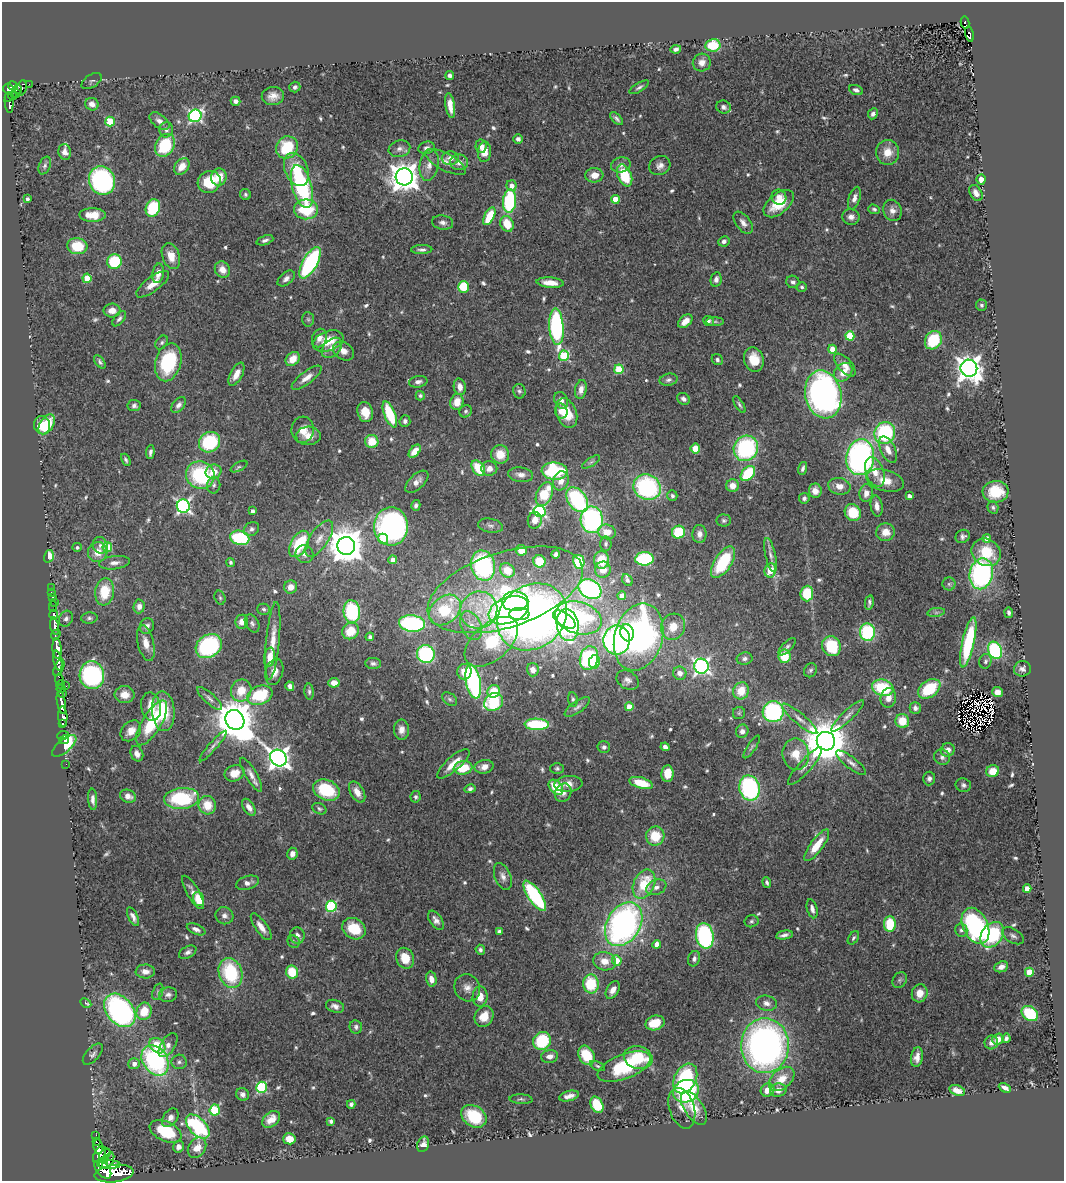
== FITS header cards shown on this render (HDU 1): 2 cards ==
NAXIS1  =                 1062
NAXIS2  =                 1179

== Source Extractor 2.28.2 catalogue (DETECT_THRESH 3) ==
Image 1062 x 1179 px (HDU 1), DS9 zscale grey, 1 PNG px = 1 image px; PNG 1066 x 1183 px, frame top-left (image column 1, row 1179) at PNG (2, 2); each listed source drawn as its Kron ellipse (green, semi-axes under 4 px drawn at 4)
Background 1.08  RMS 0.044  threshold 0.131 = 3 sigma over >= 5 px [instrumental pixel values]
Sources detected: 654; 5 with non-positive FLUX_AUTO (blend fragments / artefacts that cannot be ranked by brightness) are neither listed nor drawn; of the other 649, the 500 brightest by FLUX_AUTO listed and drawn (149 fainter detections omitted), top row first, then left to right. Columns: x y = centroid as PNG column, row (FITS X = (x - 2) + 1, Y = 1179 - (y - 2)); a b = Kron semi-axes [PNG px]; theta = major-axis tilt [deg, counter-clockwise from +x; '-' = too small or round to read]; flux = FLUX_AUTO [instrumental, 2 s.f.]
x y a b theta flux
965 23 6 3 -78 92
969 34 8 3 -78 32
713 45 7 6 - 97
676 49 5 4 - 10
702 62 9 9 - 19
450 75 4 4 - 8
92 81 11 6 33 7.3
29 84 2 2 - 6.2
13 86 5 4 - 330
295 87 5 5 - 8.5
639 87 11 4 31 7.8
21 88 8 5 68 230
8 89 5 5 - 260
17 89 5 3 - 150
856 90 7 4 -21 11
16 93 3 3 - 65
13 96 4 3 - 79
273 96 11 9 3 27
9 98 4 3 - 56
235 101 5 4 - 11
9 103 10 3 -85 110
92 104 7 6 - 18
450 106 12 5 -81 30
723 107 7 6 - 10
873 114 6 5 - 11
195 116 6 6 - 670
617 119 8 3 -45 8.9
159 121 11 6 -37 17
110 122 5 4 - 150
166 130 8 7 - 13
518 139 5 5 - 9.6
165 145 12 9 61 170
481 146 7 5 84 18
287 147 11 10 - 130
427 148 8 6 17 12
399 149 11 8 16 15
65 152 8 6 -77 15
485 152 10 6 86 41
887 152 12 11 - 46
450 158 8 6 4 20
445 162 23 8 -28 30
459 162 9 8 - 23
429 165 16 9 78 25
621 165 10 7 13 14
45 166 9 5 66 8.6
660 166 11 9 27 18
182 167 9 6 52 33
296 169 17 11 -67 85
594 175 9 7 6 31
625 175 11 6 -67 130
219 177 8 7 - 41
404 177 8 8 - 4400
981 179 5 4 - 26
102 180 14 13 - 490
209 182 12 10 34 97
302 186 22 9 -74 360
512 186 5 5 - 23
976 193 9 5 -59 20
245 195 6 5 - 6.7
779 197 8 7 - 20
854 198 12 5 72 15
27 199 3 3 - 7.5
615 199 4 4 - 69
509 201 12 6 83 260
779 204 18 10 39 81
153 208 9 7 69 160
306 209 12 10 -1 150
874 209 6 4 -19 5.9
892 210 11 9 -71 19
93 215 13 7 -1 45
489 216 9 5 63 100
851 217 8 8 - 16
443 223 10 7 -9 13
743 223 13 7 -52 18
507 224 8 6 -65 65
265 240 9 4 19 9.6
724 241 5 5 - 11
77 246 10 8 -6 89
422 250 10 4 2 10
171 256 13 8 -71 39
114 261 7 7 - 150
310 263 17 7 60 420
222 270 8 7 - 26
158 273 10 5 81 23
87 278 4 4 - 84
286 279 10 6 40 14
716 279 7 5 78 11
793 282 7 6 - 8.4
550 283 13 5 -5 36
153 284 19 7 37 35
463 287 6 5 - 140
802 287 5 4 - 6
981 305 5 5 - 6.3
112 311 8 7 - 26
119 319 9 5 50 9.2
308 319 7 6 - 7
685 321 8 5 43 32
709 321 5 5 - 7.1
715 322 9 4 0 6.3
556 327 18 7 -86 470
850 336 4 4 - 140
319 338 9 7 68 21
933 340 10 8 56 140
328 341 16 10 20 61
162 343 7 5 52 6.9
332 348 12 8 45 20
832 349 4 4 - 37
343 351 11 8 -36 23
564 356 5 5 - 200
293 359 8 6 45 42
754 359 12 9 -73 60
717 360 6 5 - 7.8
100 362 8 4 -53 7.3
168 362 19 12 75 210
845 365 14 7 -48 30
969 368 8 8 - 3500
619 369 5 4 - 160
843 372 10 8 47 40
236 374 13 6 62 30
307 378 18 6 38 28
668 380 9 6 13 9.8
418 382 9 5 9 13
460 387 8 6 -79 22
581 389 9 5 80 21
519 391 7 6 - 7.1
823 394 24 18 -77 1200
420 396 5 4 - 5.9
683 399 6 5 - 11
561 400 9 6 -64 15
457 402 8 6 77 40
134 405 6 5 - 9.1
179 405 9 5 50 13
739 405 9 4 -58 6.5
466 411 6 6 - 6.5
561 411 7 6 - 23
365 412 10 7 -76 41
566 413 15 10 -71 71
390 414 14 5 -68 150
405 421 6 5 - 9.8
47 424 11 6 58 86
42 425 9 8 - 84
303 430 13 11 84 39
885 433 11 10 - 280
308 436 12 9 3 29
372 441 6 6 - 73
210 442 11 10 - 190
746 448 13 12 - 350
695 449 5 5 - 52
888 450 14 7 -64 28
415 451 7 4 51 37
150 452 7 3 84 9.7
500 454 9 9 - 55
860 457 18 14 82 900
126 460 6 4 -63 6.6
591 462 10 4 32 7.9
239 467 9 4 28 6.4
478 468 8 6 -54 96
489 468 8 7 - 24
803 468 7 4 74 8.6
555 471 13 8 -4 290
214 472 8 7 - 36
875 472 15 9 -70 39
748 474 9 6 48 150
200 475 14 13 - 250
521 475 12 7 -7 19
561 481 10 7 71 28
885 481 19 10 -15 52
417 482 14 7 42 21
214 485 8 6 81 8.8
732 486 6 6 - 29
839 486 11 8 -11 26
647 487 14 12 -28 440
815 491 7 6 - 23
996 492 13 10 4 96
866 493 9 6 79 22
544 494 12 7 65 130
672 496 5 5 - 7.1
909 496 4 4 - 12
804 498 5 5 - 9.3
577 500 14 9 -54 310
416 505 5 4 - 8.3
183 506 7 6 - 790
877 506 10 6 -81 20
993 507 6 5 - 6.4
252 511 4 3 - 11
540 511 6 5 - 530
853 512 9 8 - 98
535 520 8 7 - 21
592 520 13 11 -87 470
724 520 7 6 - 7
391 526 19 17 88 810
490 526 12 7 -11 11
251 529 8 6 33 11
607 532 9 7 -13 36
678 532 6 6 - 130
885 532 9 9 - 38
699 534 9 7 90 19
963 536 7 6 - 10
240 538 10 7 -14 210
987 538 4 4 - 22
319 539 21 9 56 34
383 539 5 5 - 39
299 544 14 8 60 150
606 544 7 5 87 7
100 545 8 7 - 14
346 546 9 9 - 8000
77 547 5 4 - 7.5
107 547 5 5 - 100
521 550 6 5 - 28
98 552 10 9 - 40
986 552 15 13 -31 100
305 554 9 8 - 16
556 554 4 4 - 11
770 555 17 5 -77 16
49 556 6 4 74 55
644 559 9 6 2 270
393 560 4 4 - 23
602 560 8 7 - 63
539 561 6 6 - 68
230 562 4 4 - 7.3
579 562 7 5 -78 130
723 562 18 8 57 180
115 563 15 6 7 19
483 565 15 12 -75 390
507 570 8 6 -46 56
603 570 8 8 - 31
770 570 7 5 78 69
981 574 15 11 79 580
627 580 6 5 - 8.8
949 584 6 6 - 6.8
51 587 2 2 - 11
291 587 6 6 - 26
590 589 12 9 -30 480
505 590 81 37 18 490
105 592 13 9 82 86
51 593 3 2 - 17
807 594 8 6 84 110
622 596 4 4 - 37
52 597 3 3 - 58
220 598 7 5 -73 6
515 601 13 10 1 200
54 602 2 2 - 10
869 603 7 3 79 7.8
139 606 7 5 86 19
53 607 5 2 - 130
264 609 6 5 - 6.6
445 610 18 13 42 180
479 610 19 18 - 98
508 610 21 13 20 660
352 612 11 8 -82 250
936 612 9 4 8 8.1
1009 613 5 3 - 8.4
519 614 10 6 -1 250
53 615 5 4 - 180
532 617 37 31 38 1900
89 618 8 5 4 8
578 618 24 16 -16 460
66 619 8 6 61 10
564 620 13 6 -34 330
242 622 7 6 - 23
252 623 9 6 -61 9
412 623 13 8 -5 390
568 625 16 11 -82 460
55 626 9 4 -81 910
147 626 8 7 - 12
471 626 15 10 -65 36
673 627 13 11 65 55
351 631 9 7 41 68
867 632 8 7 - 230
627 633 9 6 -76 140
56 635 5 3 - 410
370 637 4 4 - 7.4
639 637 34 24 74 960
617 640 15 13 89 780
273 641 39 6 85 54
491 642 32 18 41 330
968 642 26 6 77 260
146 643 18 8 -77 33
209 646 14 11 35 350
831 646 10 9 - 140
787 647 11 5 46 7.8
57 649 10 4 -87 1500
995 650 9 6 -67 290
426 654 9 8 - 300
784 656 6 6 - 90
270 657 9 5 81 43
589 658 12 9 75 290
744 659 8 6 10 10
58 660 10 4 -79 410
985 661 7 6 - 8.7
594 662 7 5 79 86
373 663 8 5 -3 8
701 666 7 7 - 860
59 668 9 4 66 380
1022 669 8 7 - 13
533 670 6 6 - 19
810 670 7 6 - 7
274 672 13 8 75 26
464 672 8 7 - 41
680 673 7 6 - 23
92 675 14 12 -84 470
59 679 5 3 - 190
628 680 12 8 -33 15
473 682 17 7 -79 490
334 683 5 5 - 23
60 685 4 3 - 60
66 686 2 2 - 12
290 686 5 4 - 12
883 688 11 8 -15 180
61 689 4 3 - 99
929 689 12 8 36 140
241 691 11 10 - 58
494 691 6 6 - 76
741 691 9 7 65 59
309 692 8 4 -85 7
998 692 5 5 - 22
63 693 3 3 - 110
125 694 10 8 -3 31
260 695 13 9 21 140
210 698 16 5 -43 12
888 698 10 7 79 29
450 699 8 5 -40 6.3
573 699 7 5 -83 5.9
61 702 12 3 -80 1300
494 702 10 8 35 210
151 707 14 10 -79 49
577 707 15 5 35 13
629 707 4 4 - 49
915 708 6 5 - 12
163 711 20 11 -85 110
773 712 10 10 - 390
739 713 6 6 - 6.1
63 716 10 4 -87 630
848 716 22 5 44 17
800 719 22 5 -40 23
235 720 10 9 - 11000
902 721 7 6 - 56
152 723 25 9 59 160
63 724 3 3 - 34
537 724 12 5 -2 210
401 730 10 7 -87 23
131 731 12 8 46 30
742 731 7 6 - 13
63 735 6 3 8 29
64 740 5 4 - 100
826 741 9 9 - 14000
64 746 15 6 40 61
213 746 20 4 49 13
604 747 6 6 - 9.6
665 747 5 4 - 12
752 747 13 4 56 6.5
948 750 7 6 - 16
137 754 8 6 -67 18
796 754 16 13 -82 57
942 757 8 7 - 10
278 758 9 7 -45 2300
851 763 18 6 -38 18
66 764 2 2 - 11
453 764 21 7 41 45
805 766 24 6 48 21
484 767 9 6 12 22
463 768 9 6 9 82
557 768 7 5 0 6.5
993 771 6 6 - 47
234 773 10 8 21 42
668 774 8 6 87 52
251 775 19 5 -59 20
929 778 7 6 - 11
641 783 12 5 -16 82
568 784 14 8 5 26
963 785 8 6 -22 9.2
556 787 9 6 -50 98
749 788 13 10 -77 390
470 789 6 4 15 8.6
326 790 14 10 -23 160
357 792 11 6 -59 31
563 793 9 8 - 15
128 796 8 6 -22 20
416 797 6 5 - 6.9
182 798 17 10 6 220
93 799 10 4 -86 14
207 805 9 8 - 58
249 807 9 5 -57 19
319 809 7 5 -25 6.3
655 836 9 9 - 79
817 845 19 6 53 61
292 854 6 5 - 19
503 876 14 8 -68 18
767 882 5 3 - 6.7
248 883 12 6 17 18
644 884 15 10 65 120
656 887 10 7 24 16
1027 889 4 4 - 39
193 892 19 6 -60 22
535 896 17 6 -55 390
199 899 7 5 -72 73
331 906 5 5 - 290
812 909 9 5 -75 14
224 916 9 8 - 16
133 917 10 4 -64 13
436 920 11 6 -54 14
751 921 7 6 - 6.4
624 924 23 16 59 1100
890 924 8 6 -90 120
975 926 19 12 -64 470
261 927 16 6 -55 28
196 929 10 5 -23 13
354 929 12 10 -35 84
961 930 6 6 - 11
499 931 4 4 - 7.8
784 935 8 4 11 11
992 935 14 10 53 270
297 936 8 7 - 14
705 936 13 9 -79 440
1013 936 12 7 -31 12
853 938 7 5 56 6.8
294 942 6 5 - 6.3
657 944 4 4 - 34
480 950 5 4 - 7.1
188 952 9 5 28 11
405 958 11 8 -67 58
694 959 8 6 71 10
617 960 5 5 - 51
605 961 11 9 -13 40
1001 967 7 5 24 17
145 971 9 7 -2 20
292 972 6 6 - 88
1029 972 4 4 - 94
230 973 15 11 -72 210
431 979 7 5 -77 21
900 980 8 6 57 7.7
591 984 9 8 - 130
467 988 14 12 -58 24
613 990 9 6 59 20
158 992 8 5 70 6
920 993 9 7 75 40
168 995 9 7 11 13
480 997 10 7 89 32
86 1003 6 3 -28 13
766 1003 10 7 -12 15
335 1006 9 6 -16 15
120 1010 19 13 -50 710
144 1011 9 7 70 75
1030 1014 9 7 -36 130
484 1016 11 9 59 49
655 1023 10 7 15 62
356 1027 7 6 - 8.5
1006 1038 4 4 - 7.3
998 1039 6 5 - 27
542 1041 9 8 - 160
991 1043 7 6 - 13
168 1045 13 7 56 18
157 1046 9 6 -41 86
765 1046 27 24 88 1300
93 1054 13 6 48 11
586 1055 10 7 -61 100
550 1056 8 6 10 19
917 1057 10 6 81 19
638 1058 14 11 -14 110
155 1060 16 12 -57 460
179 1062 8 7 - 8.9
134 1064 6 5 - 19
597 1066 8 4 -24 6.2
624 1066 28 12 21 210
685 1079 16 10 62 290
782 1079 15 9 41 52
261 1087 5 5 - 290
1005 1088 6 4 -25 13
768 1090 7 6 - 34
778 1090 8 6 13 27
957 1090 8 5 -18 26
686 1091 13 11 19 300
243 1094 7 6 - 12
569 1096 10 5 14 17
521 1099 11 4 -3 7.2
351 1104 4 4 - 9.8
597 1105 8 6 -62 130
682 1108 21 12 -72 32
694 1108 19 9 -58 65
215 1110 5 5 - 230
474 1116 13 10 -34 130
170 1118 10 7 54 16
271 1119 10 7 40 30
331 1121 4 3 - 7.2
198 1127 14 8 -45 310
166 1131 17 9 -25 130
96 1136 3 2 - 21
289 1139 6 5 - 42
96 1141 4 3 - 45
423 1144 8 6 69 18
98 1147 7 4 -81 1000
178 1147 6 5 - 17
197 1148 11 8 56 37
105 1154 6 4 47 280
99 1155 9 5 60 1400
108 1161 9 5 63 610
103 1163 5 3 - 680
109 1165 12 3 0 1100
103 1169 11 6 -51 2300
114 1174 19 8 7 5300
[149 fainter detections neither listed nor drawn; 5 non-positive-flux detections neither listed nor drawn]